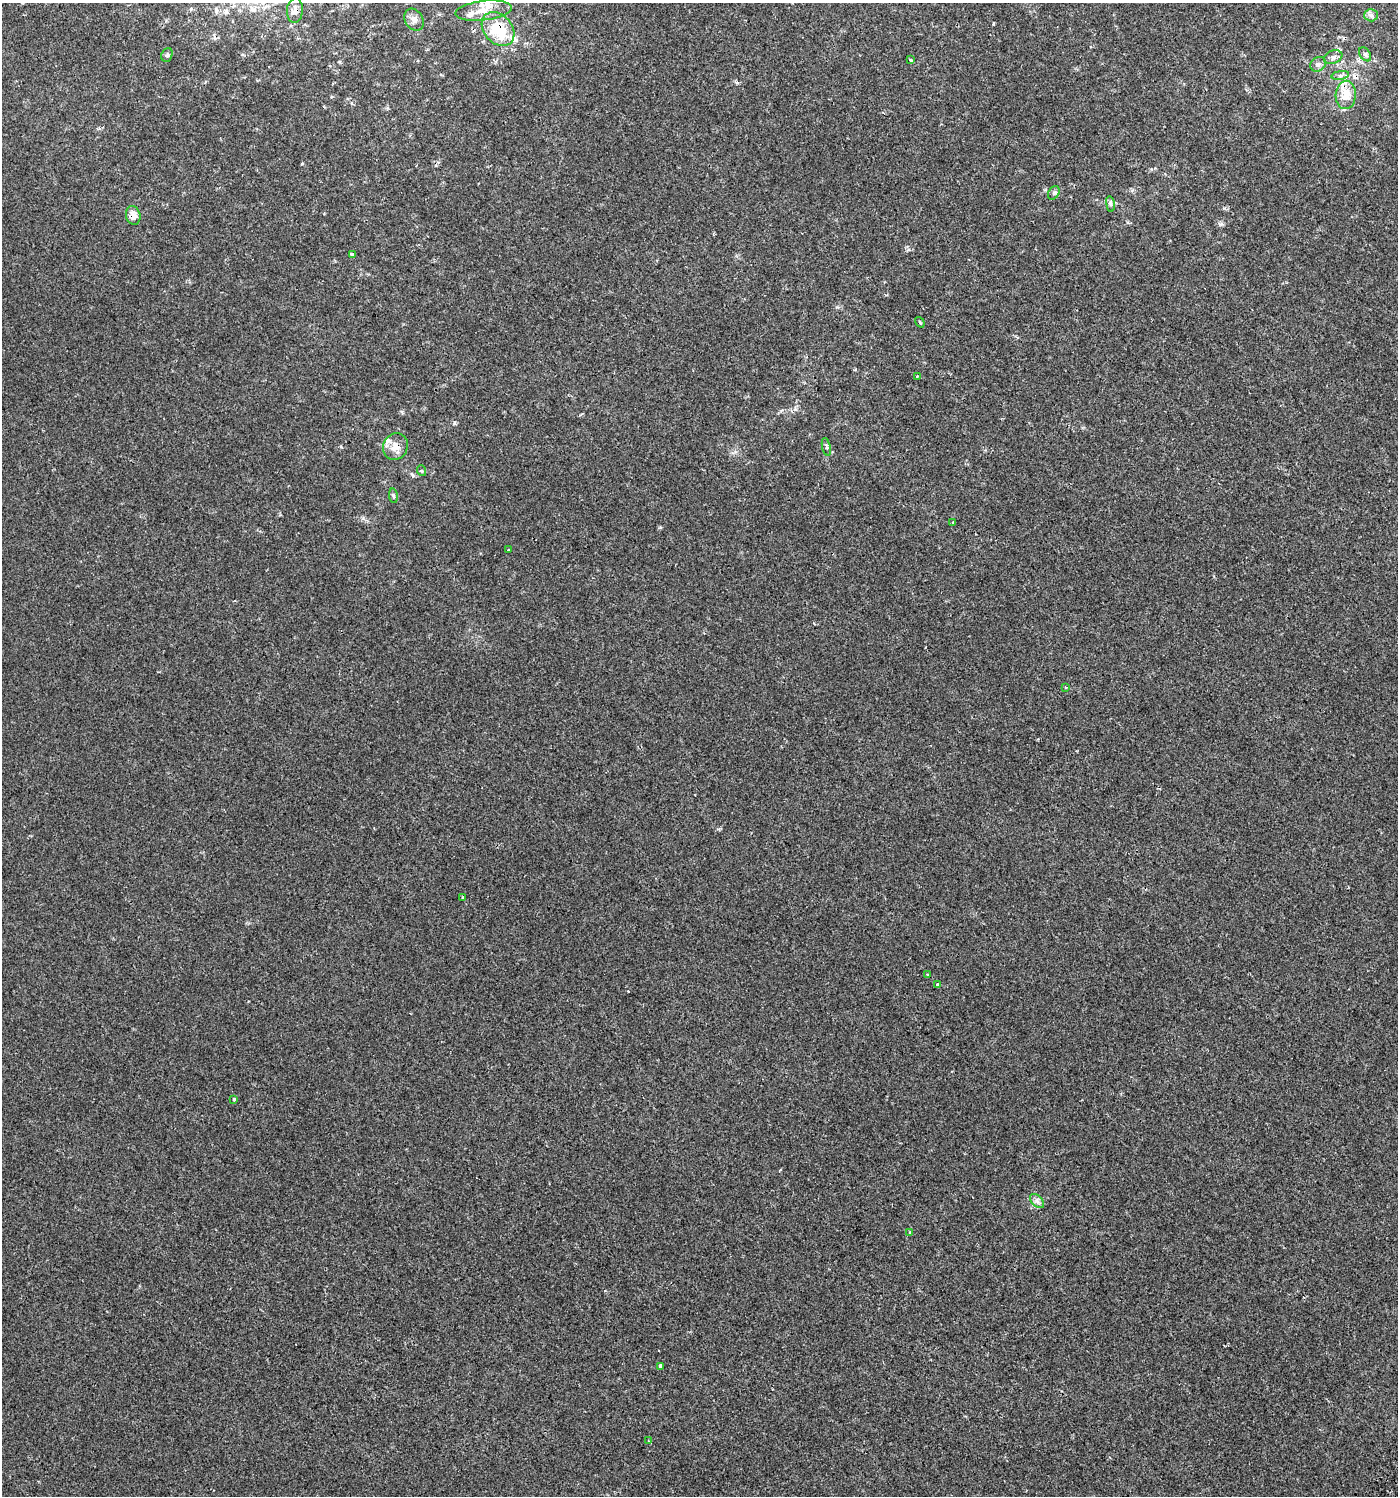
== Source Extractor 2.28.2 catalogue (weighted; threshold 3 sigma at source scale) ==
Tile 6 of 4 x 4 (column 2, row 2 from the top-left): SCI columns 1629-3024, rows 3040-4533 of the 6121 x 6097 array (HDU 1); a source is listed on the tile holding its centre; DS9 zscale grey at full resolution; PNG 1400 x 1498 px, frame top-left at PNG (2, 3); each listed source drawn as its Kron ellipse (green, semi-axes under 4 px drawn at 4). Shown black and unused: <1% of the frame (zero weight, under 2 of 3 exposures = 3% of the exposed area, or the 3 px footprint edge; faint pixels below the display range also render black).
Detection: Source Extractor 2.28.2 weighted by HDU 2 'WHT'; one run over the whole footprint, this tile lists its part. Background 2.31e-04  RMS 0.0026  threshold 0.0115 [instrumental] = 3 sigma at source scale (4.5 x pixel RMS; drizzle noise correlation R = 1.50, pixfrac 1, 0.0396/0.0396 arcsec/px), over >= 5 px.
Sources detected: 43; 5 cosmic-ray / hot-pixel residue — neither listed nor drawn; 5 inside a brighter listed object's ellipse — not listed separately; the other 33 listed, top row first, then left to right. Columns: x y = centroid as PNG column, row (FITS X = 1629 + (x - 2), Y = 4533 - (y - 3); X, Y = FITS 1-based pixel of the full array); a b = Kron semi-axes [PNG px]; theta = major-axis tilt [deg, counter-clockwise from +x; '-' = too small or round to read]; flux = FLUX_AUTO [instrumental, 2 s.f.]
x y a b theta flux
295 10 12 8 86 1.4
484 11 28 9 6 3.2
1371 15 6 6 - 0.69
414 20 12 9 -59 1.3
498 29 19 14 -49 9.7
1365 54 8 5 -54 0.54
167 55 7 5 67 0.47
1333 57 9 6 21 0.85
911 60 4 3 - 0.38
1318 64 8 7 - 0.84
1340 75 9 4 9 0.68
1346 95 14 10 88 3.4
1054 193 7 5 59 0.54
1110 204 8 4 -82 0.5
133 216 9 7 -75 2.1
352 255 4 3 - 1.3
920 322 6 3 -53 0.26
917 376 3 2 - 0.41
395 447 14 12 64 2.3
826 447 9 3 -77 0.46
422 471 5 3 - 0.26
393 496 7 4 -82 0.42
953 523 3 3 - 1
509 550 3 2 - 0.31
1066 687 4 3 - 0.24
463 897 3 3 - 0.55
928 975 3 3 - 0.44
937 985 3 3 - 0.73
234 1099 3 3 - 6.5
1037 1201 8 5 -46 0.79
910 1233 4 3 - 0.51
661 1366 4 4 - 1.3
648 1441 4 3 - 0.36
Overlapping masked pixels (flux is a lower limit): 4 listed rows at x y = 295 10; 498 29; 133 216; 395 447
Unlisted compact peaks at least as high as the median listed source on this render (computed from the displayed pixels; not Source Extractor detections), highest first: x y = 454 423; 1220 224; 1224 208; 737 83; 302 164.